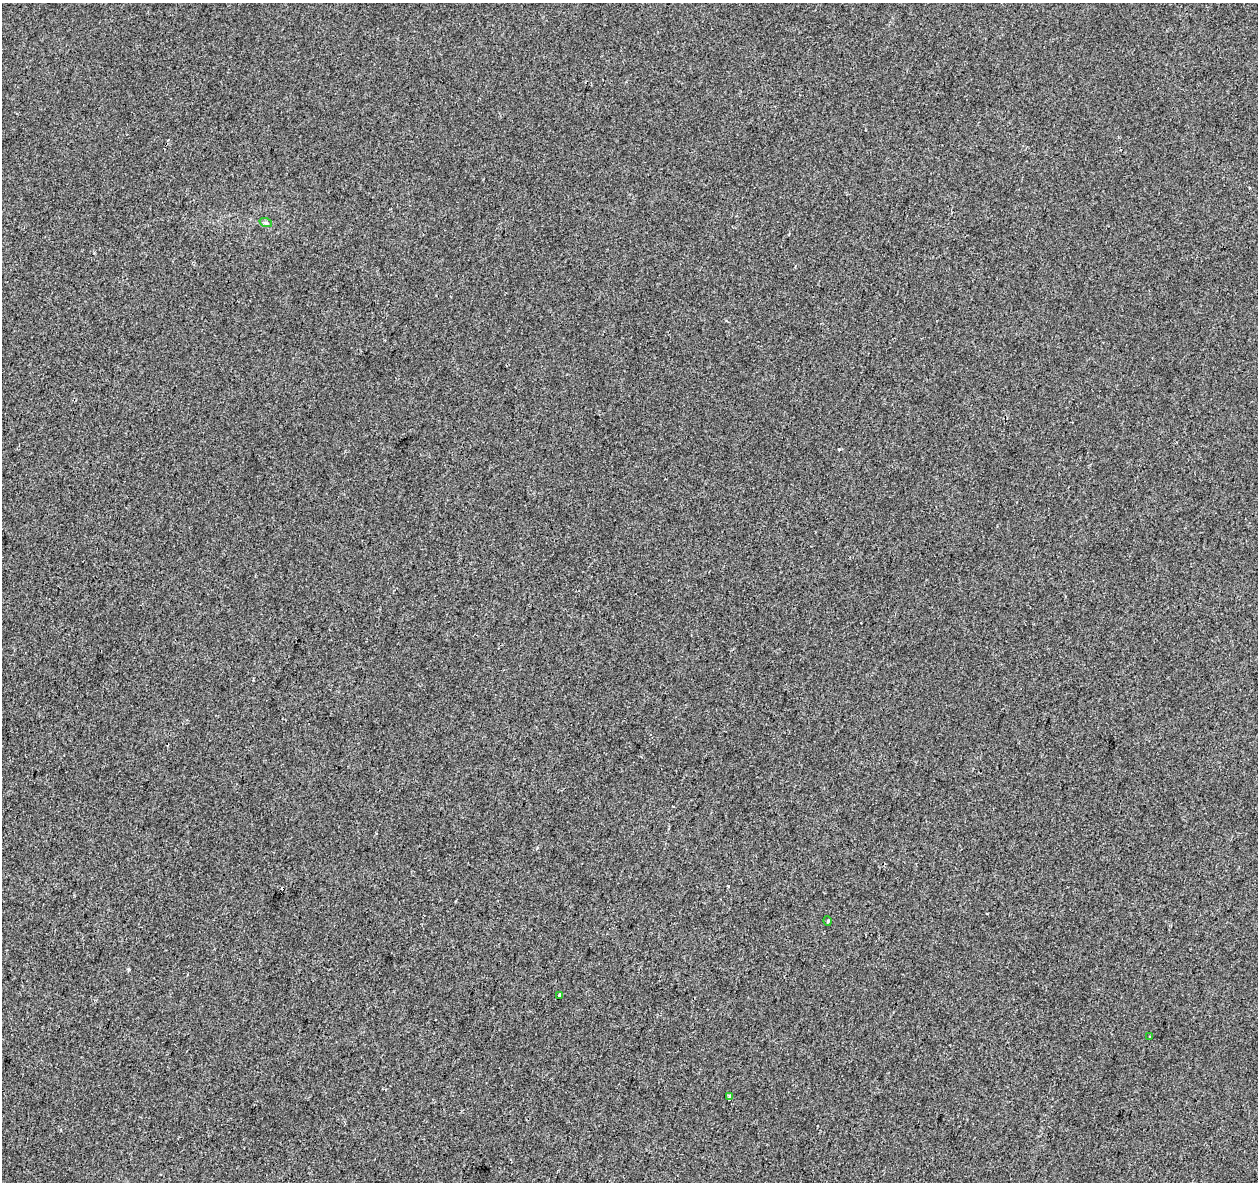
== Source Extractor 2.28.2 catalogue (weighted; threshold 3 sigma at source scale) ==
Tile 7 of 4 x 4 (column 3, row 2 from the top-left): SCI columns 2518-3773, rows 2641-3820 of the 5028 x 5221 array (HDU 1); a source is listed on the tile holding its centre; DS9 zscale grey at full resolution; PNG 1260 x 1184 px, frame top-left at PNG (2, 3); each listed source drawn as its Kron ellipse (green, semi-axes under 4 px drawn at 4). Shown black and unused: <1% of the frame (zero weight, under 2 of 3 exposures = <1% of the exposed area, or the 3 px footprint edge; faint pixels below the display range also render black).
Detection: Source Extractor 2.28.2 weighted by HDU 2 'WHT'; one run over the whole footprint, this tile lists its part. Background -0.00104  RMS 0.0042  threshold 0.0188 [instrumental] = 3 sigma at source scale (4.5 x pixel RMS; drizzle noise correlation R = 1.50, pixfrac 1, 0.0396/0.0396 arcsec/px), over >= 5 px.
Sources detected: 7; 2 cosmic-ray / hot-pixel residue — neither listed nor drawn; the other 5 listed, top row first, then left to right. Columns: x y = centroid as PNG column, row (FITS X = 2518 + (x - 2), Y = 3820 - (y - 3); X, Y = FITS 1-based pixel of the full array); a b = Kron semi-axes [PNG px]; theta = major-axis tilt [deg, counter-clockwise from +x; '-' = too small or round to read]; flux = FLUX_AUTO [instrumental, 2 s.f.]
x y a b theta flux
266 223 6 4 -18 0.64
828 921 5 3 - 0.42
559 995 4 3 - 2.5
1150 1036 3 3 - 0.49
730 1097 4 3 - 2.5